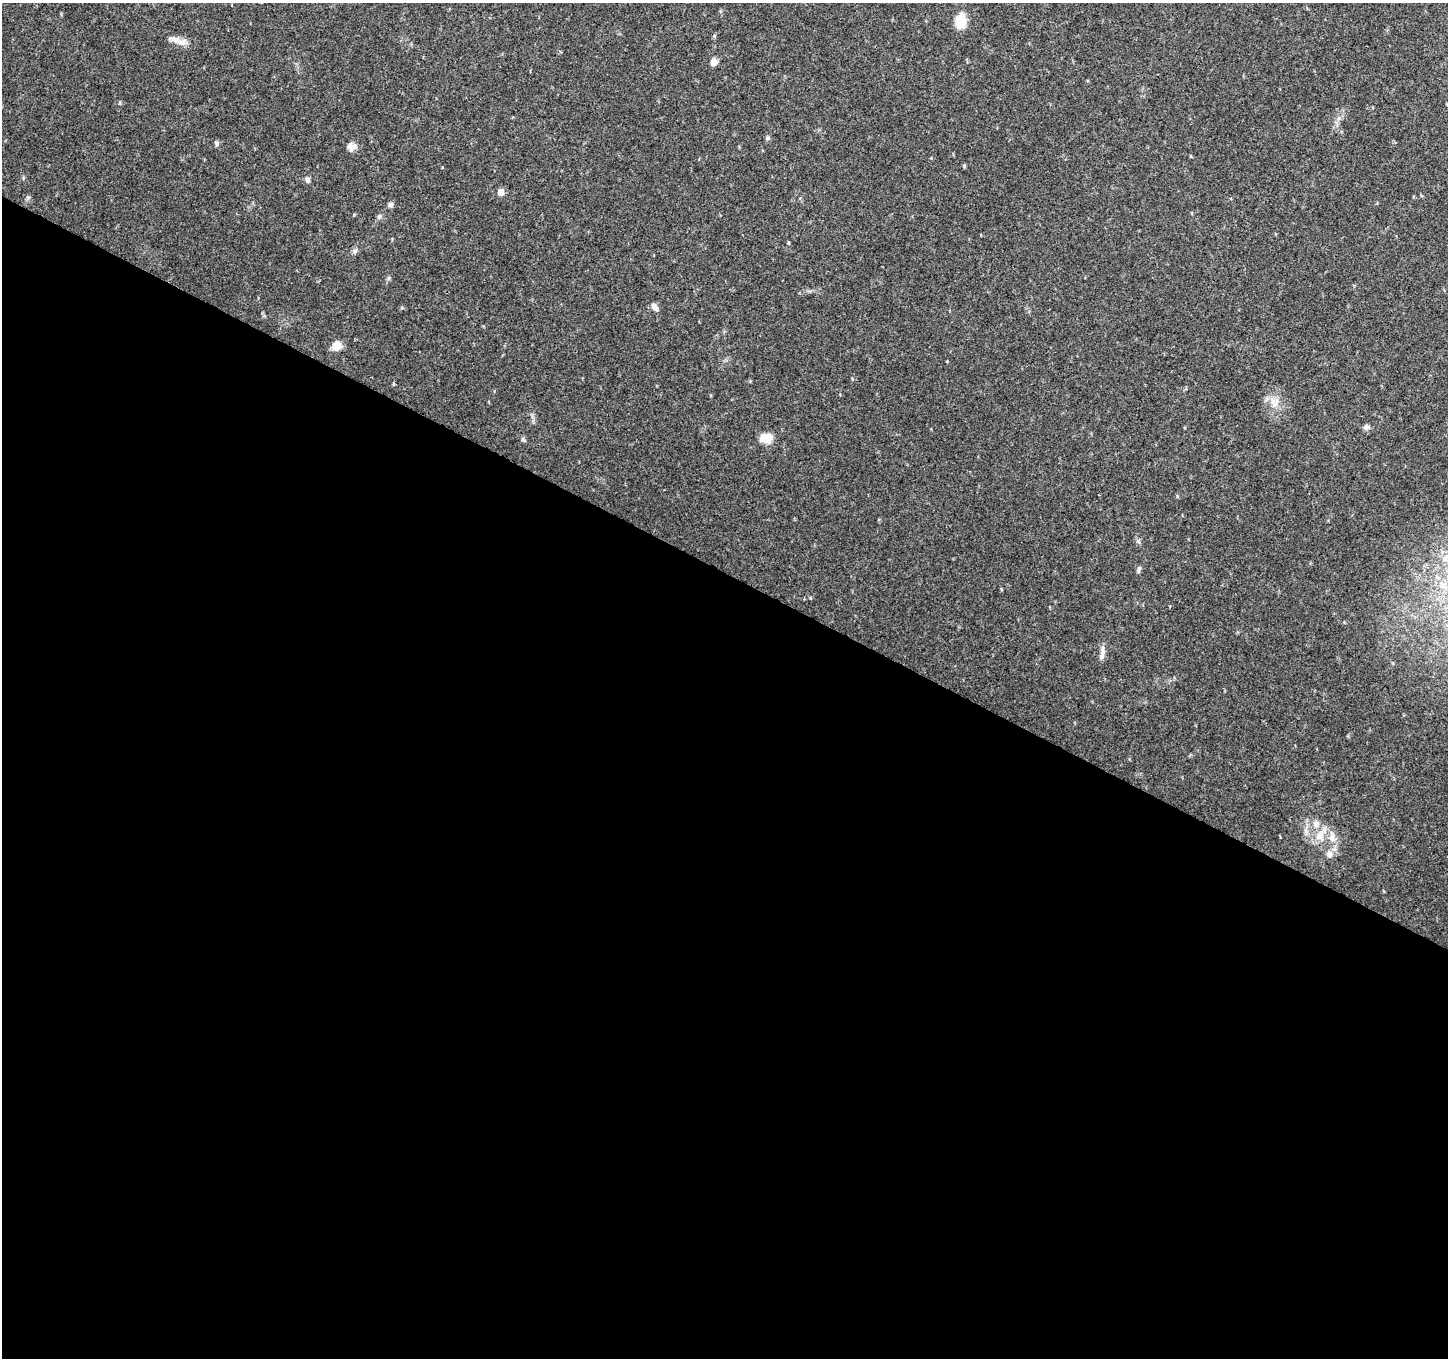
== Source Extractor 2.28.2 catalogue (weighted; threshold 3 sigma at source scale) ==
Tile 14 of 4 x 4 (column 2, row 4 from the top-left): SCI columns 1451-2896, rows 204-1559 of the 5800 x 5892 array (HDU 1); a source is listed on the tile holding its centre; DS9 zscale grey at full resolution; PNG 1450 x 1360 px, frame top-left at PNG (2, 3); no overlay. Shown black and unused: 58% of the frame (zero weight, under 3 of 4 exposures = <1% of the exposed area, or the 3 px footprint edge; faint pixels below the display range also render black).
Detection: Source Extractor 2.28.2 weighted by HDU 2 'WHT'; one run over the whole footprint, this tile lists its part. Background 0.0318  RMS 0.0035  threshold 0.0159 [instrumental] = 3 sigma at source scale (4.5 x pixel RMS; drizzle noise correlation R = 1.50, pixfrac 1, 0.0396/0.0396 arcsec/px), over >= 5 px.
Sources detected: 26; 2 inside a brighter listed object's ellipse — not listed separately; the other 24 listed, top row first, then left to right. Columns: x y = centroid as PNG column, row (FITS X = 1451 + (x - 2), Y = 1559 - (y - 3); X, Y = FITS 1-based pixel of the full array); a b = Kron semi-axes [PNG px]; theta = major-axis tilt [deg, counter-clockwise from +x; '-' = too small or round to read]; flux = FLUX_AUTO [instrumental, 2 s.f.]
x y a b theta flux
961 21 19 13 79 5.5
183 42 12 9 23 2.1
714 62 9 7 65 1.7
767 138 6 5 - 0.67
216 143 7 5 -74 0.64
351 147 10 9 - 2
1191 156 5 3 - 0.26
964 166 6 3 74 0.37
307 179 6 6 - 0.96
501 192 8 7 - 1.9
391 205 7 6 - 0.92
379 217 6 5 - 0.65
788 243 5 3 - 0.31
355 251 6 6 - 0.8
654 307 11 6 -52 1.6
336 346 10 9 - 3.8
1274 404 13 5 -38 2.1
1366 427 7 7 - 0.95
766 438 13 10 6 4.5
1139 569 9 4 79 0.68
1103 650 16 5 -88 1.8
1320 836 14 12 79 4.7
1332 837 11 6 -80 1.9
1329 854 9 8 - 1.6
Unlisted compact peaks at least as high as the median listed source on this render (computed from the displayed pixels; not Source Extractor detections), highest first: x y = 389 278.